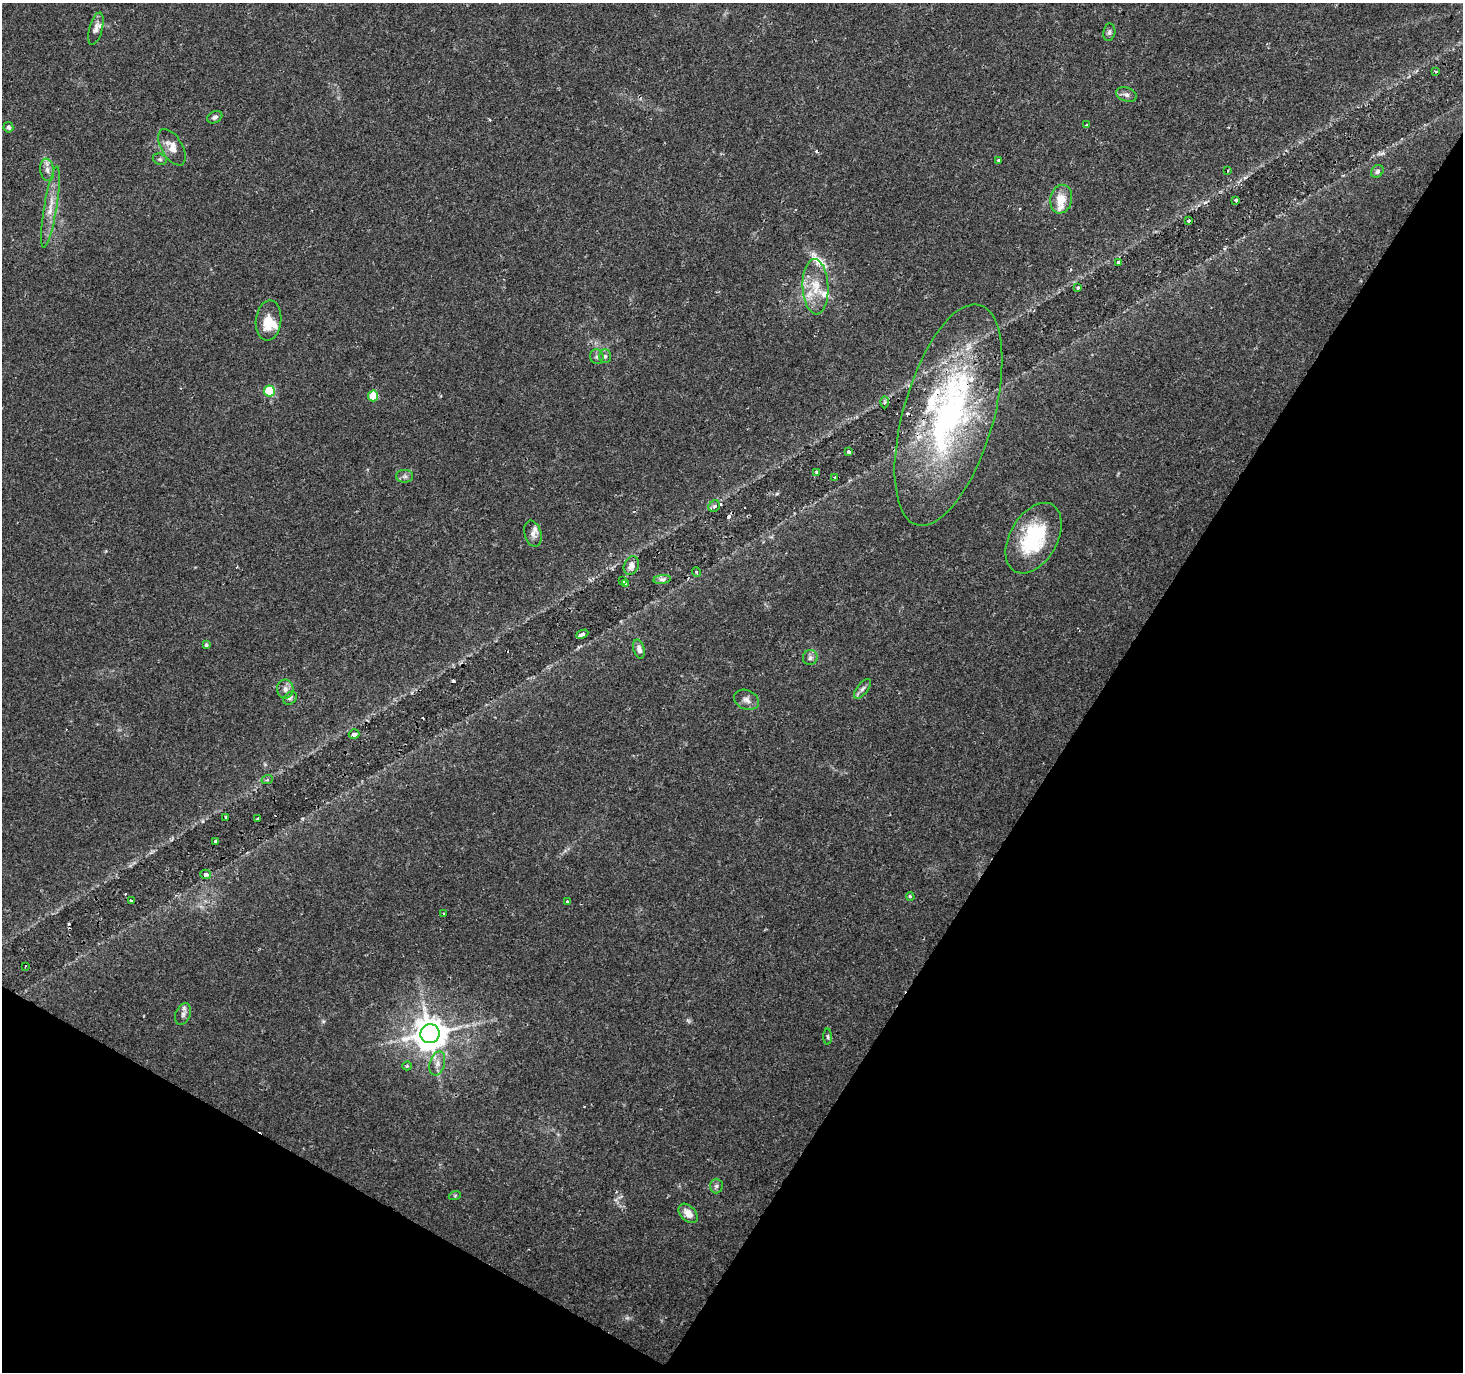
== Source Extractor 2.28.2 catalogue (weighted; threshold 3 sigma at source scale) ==
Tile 15 of 4 x 4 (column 3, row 4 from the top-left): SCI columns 2925-4385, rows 193-1562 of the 5854 x 5930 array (HDU 1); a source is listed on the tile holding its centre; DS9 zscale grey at full resolution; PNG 1465 x 1374 px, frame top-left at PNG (2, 3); each listed source drawn as its Kron ellipse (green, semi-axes under 4 px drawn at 4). Shown black and unused: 31% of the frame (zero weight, under 2 of 3 exposures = <1% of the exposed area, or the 3 px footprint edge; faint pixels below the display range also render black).
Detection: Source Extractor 2.28.2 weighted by HDU 2 'WHT'; one run over the whole footprint, this tile lists its part. Background 0.0162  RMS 0.0025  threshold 0.0112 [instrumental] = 3 sigma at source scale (4.5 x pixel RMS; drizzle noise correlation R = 1.50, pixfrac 1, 0.0396/0.0396 arcsec/px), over >= 5 px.
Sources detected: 85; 1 inside a brighter object's white glare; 8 cosmic-ray / hot-pixel residue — neither listed nor drawn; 10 inside a brighter listed object's ellipse — not listed separately; the other 66 listed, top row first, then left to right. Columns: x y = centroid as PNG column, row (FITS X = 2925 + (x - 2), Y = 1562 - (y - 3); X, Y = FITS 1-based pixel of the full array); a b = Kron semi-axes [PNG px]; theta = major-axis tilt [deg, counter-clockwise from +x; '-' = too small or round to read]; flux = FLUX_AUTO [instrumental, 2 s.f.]
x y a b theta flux
96 29 17 6 75 1.4
1109 32 9 6 80 0.67
1436 72 3 2 - 0.23
1126 95 10 7 -17 0.96
215 117 8 5 27 0.72
1086 125 3 2 - 0.4
8 127 5 5 - 0.77
172 147 20 10 -59 2.7
160 159 7 5 -20 0.53
998 160 3 3 - 0.88
47 170 11 7 -82 1.5
1228 170 3 3 - 0.29
1377 171 7 5 49 0.77
1061 199 14 11 79 3.9
1236 200 3 3 - 0.45
50 207 41 6 81 4.1
1188 221 3 3 - 0.34
1118 262 3 3 - 0.51
816 287 28 13 -87 6.3
1078 287 3 2 - 0.36
269 320 20 12 85 5.2
605 356 7 6 - 0.54
597 357 7 6 - 0.66
269 391 5 5 - 13
373 396 5 5 - 6.3
885 402 6 4 89 0.44
948 415 114 45 74 77
849 452 4 3 - 0.59
817 472 4 4 - 0.64
405 476 8 6 -1 0.76
835 477 3 2 - 0.41
714 506 6 5 - 0.55
533 534 13 8 -74 1.4
1034 538 38 24 60 18
631 566 9 7 64 1.7
696 572 5 3 - 0.27
662 579 9 4 7 0.73
623 581 3 2 - 0.32
625 584 4 3 - 0.29
582 634 6 4 25 1.4
206 645 3 3 - 0.38
639 649 10 5 -74 1.1
810 658 7 7 - 0.81
285 689 9 8 - 1.3
862 689 12 5 51 0.89
290 698 7 5 44 0.58
746 700 13 9 -23 1.4
354 734 5 4 - 0.97
267 780 6 3 19 0.31
226 817 3 3 - 0.39
258 818 3 3 - 0.44
216 841 4 3 - 0.61
206 874 5 4 - 0.75
910 896 4 3 - 0.57
131 901 3 3 - 0.58
567 902 3 2 - 0.25
443 914 3 2 - 0.28
26 966 2 2 - 0.19
183 1014 11 7 67 1.1
430 1034 9 9 - 530
828 1037 8 4 -89 0.43
437 1064 12 7 75 1.6
407 1066 4 4 - 0.41
716 1186 7 6 - 0.71
455 1195 6 4 19 0.31
688 1213 11 7 -46 2.5
Overlapping masked pixels (flux is a lower limit): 1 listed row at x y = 948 415